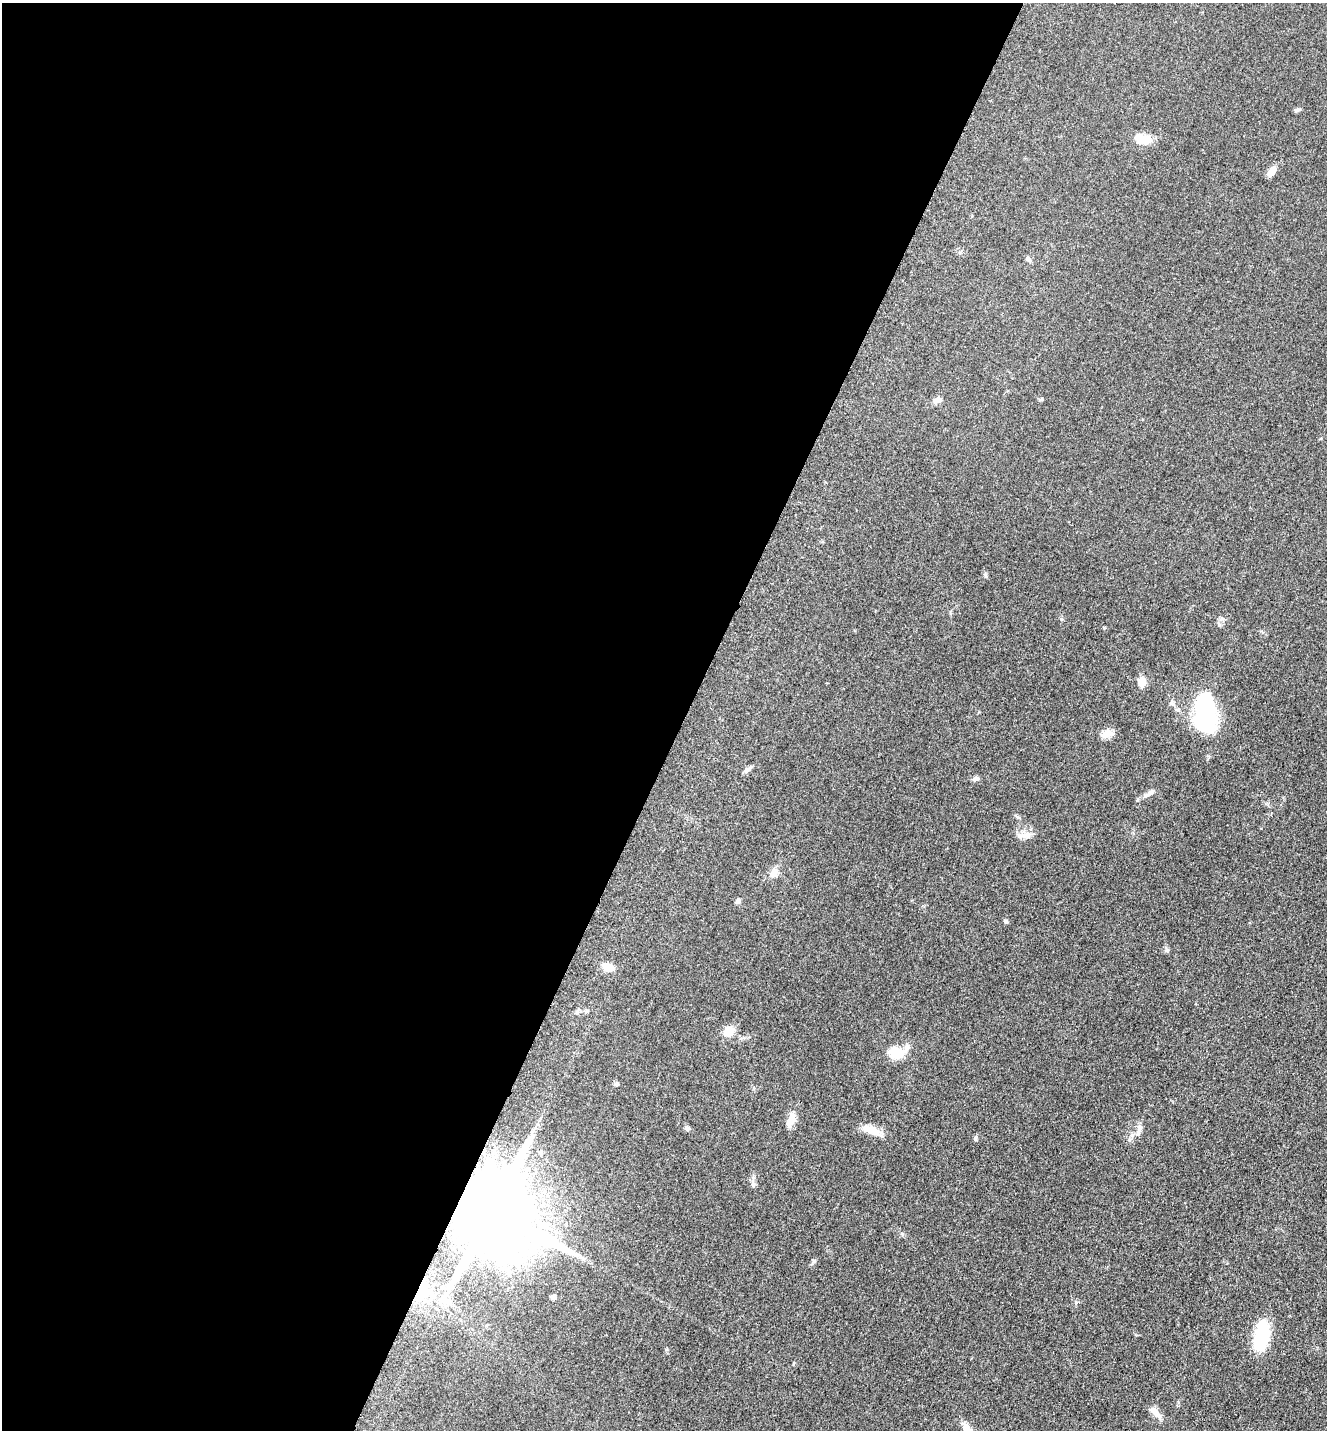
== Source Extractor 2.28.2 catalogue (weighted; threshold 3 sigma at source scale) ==
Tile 5 of 4 x 4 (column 1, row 2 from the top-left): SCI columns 299-1623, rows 2899-4326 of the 5806 x 5774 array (HDU 1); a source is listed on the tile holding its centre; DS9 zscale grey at full resolution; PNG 1329 x 1432 px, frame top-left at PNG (2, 3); no overlay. Shown black and unused: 52% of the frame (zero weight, under 3 of 5 exposures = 4% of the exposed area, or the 3 px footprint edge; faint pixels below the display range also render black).
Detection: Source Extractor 2.28.2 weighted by HDU 2 'WHT'; one run over the whole footprint, this tile lists its part. Background 0.0644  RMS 0.006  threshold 0.0269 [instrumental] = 3 sigma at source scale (4.5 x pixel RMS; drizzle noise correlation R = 1.50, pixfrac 1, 0.05/0.05 arcsec/px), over >= 5 px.
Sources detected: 33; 1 inside a brighter listed object's ellipse — not listed separately; the other 32 listed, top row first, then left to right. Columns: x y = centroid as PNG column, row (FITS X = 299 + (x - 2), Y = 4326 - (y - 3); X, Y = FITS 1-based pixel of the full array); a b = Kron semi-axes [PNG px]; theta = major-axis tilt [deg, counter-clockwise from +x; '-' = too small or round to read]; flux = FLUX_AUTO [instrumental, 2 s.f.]
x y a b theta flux
1297 110 10 4 20 1
1143 139 19 10 -13 9.2
1272 171 12 6 58 4.7
938 400 11 6 17 2.2
1142 682 9 8 - 6.6
1172 704 6 4 -20 1
1205 712 42 19 88 67
1107 734 17 9 13 4.3
748 769 15 4 37 1.6
976 779 9 6 15 1.6
1149 793 16 5 35 2.5
1026 835 20 8 0 4.5
774 873 13 10 65 4.2
738 901 7 5 42 1.5
1006 921 5 5 - 1.1
608 967 11 7 -20 6.3
587 1011 7 4 0 0.96
729 1031 11 9 38 7.8
896 1053 17 13 -2 12
616 1084 6 4 27 1
791 1120 19 8 70 6.2
1140 1128 13 6 78 2.6
687 1129 6 6 - 1.3
872 1130 25 9 -21 8.1
975 1139 7 5 89 0.96
753 1184 7 5 -71 1.4
492 1210 20 19 - 10000
814 1261 6 4 20 0.93
421 1289 19 12 68 12
553 1297 5 5 - 1.7
1261 1336 26 12 78 39
1156 1413 21 7 -45 4.4
Overlapping masked pixels (flux is a lower limit): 2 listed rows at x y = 492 1210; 421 1289
Unlisted compact peaks at least as high as the median listed source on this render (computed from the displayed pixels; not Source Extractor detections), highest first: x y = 1167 950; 985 575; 1076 1302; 1061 619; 902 1234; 1104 628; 1219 625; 666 1349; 1042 399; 793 1364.